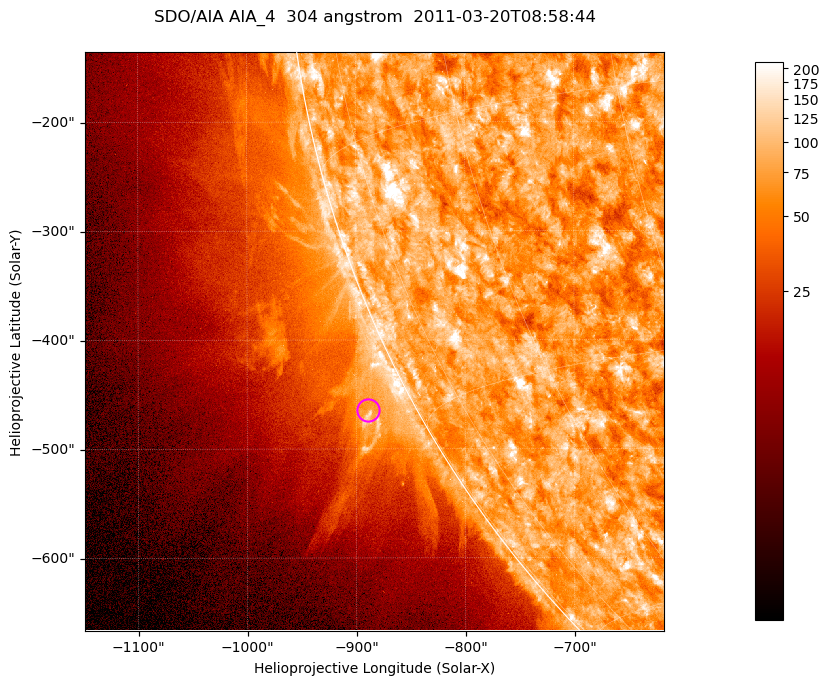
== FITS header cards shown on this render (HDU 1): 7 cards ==
TELESCOP= 'SDO/AIA '           / For AIA: SDO/AIA
INSTRUME= 'AIA_4   '           / For AIA: AIA_ATA1, AIA_ATA2, AIA_ATA3 or AIA_AT
WAVELNTH=                  304 / [angstrom] Wavelength
WAVEUNIT= 'angstrom'           / Wavelength unit: angstrom
DATE-OBS= '2011-03-20T08:58:44.125' / [ISO] Date when observation started; ISO 8
CTYPE1  = 'HPLN-TAN'           / CTYPE1; Typically HPLN
CTYPE2  = 'HPLT-TAN'           / CTYPE2; Typically HPLT

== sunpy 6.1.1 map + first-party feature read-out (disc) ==
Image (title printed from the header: SDO/AIA AIA_4  304 angstrom  2011-03-20T08:58:44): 885 x 885 px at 0.6 arcsec/px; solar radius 964 arcsec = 1605 px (partial field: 4.4% of the solar disc is inside the frame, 46% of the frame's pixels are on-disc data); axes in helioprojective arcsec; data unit not stated in the header (colour bar unlabelled)
Orientation: roll -0.132 deg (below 1 deg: not rotated)
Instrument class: DISC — disc imager (sunpy class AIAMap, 304 A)
Bright regions (active regions / flare kernels): reference = the on-disc median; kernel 7 px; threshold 5 sigma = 121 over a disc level ~74.7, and >= 1.15x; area >= 783 px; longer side >= 11 px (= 6.6 arcsec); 0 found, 0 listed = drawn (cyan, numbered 1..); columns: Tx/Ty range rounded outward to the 2 arcsec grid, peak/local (2 s.f.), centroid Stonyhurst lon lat
Off-limb structures (1.02-1.3 R_sun): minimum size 391 px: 3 found; the strongest spans PA ~115..120 deg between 1.02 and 1.08 R_sun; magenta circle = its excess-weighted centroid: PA ~120 deg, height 1.04 R_sun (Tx ~-890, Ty ~-464 arcsec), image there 1.9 x the reference